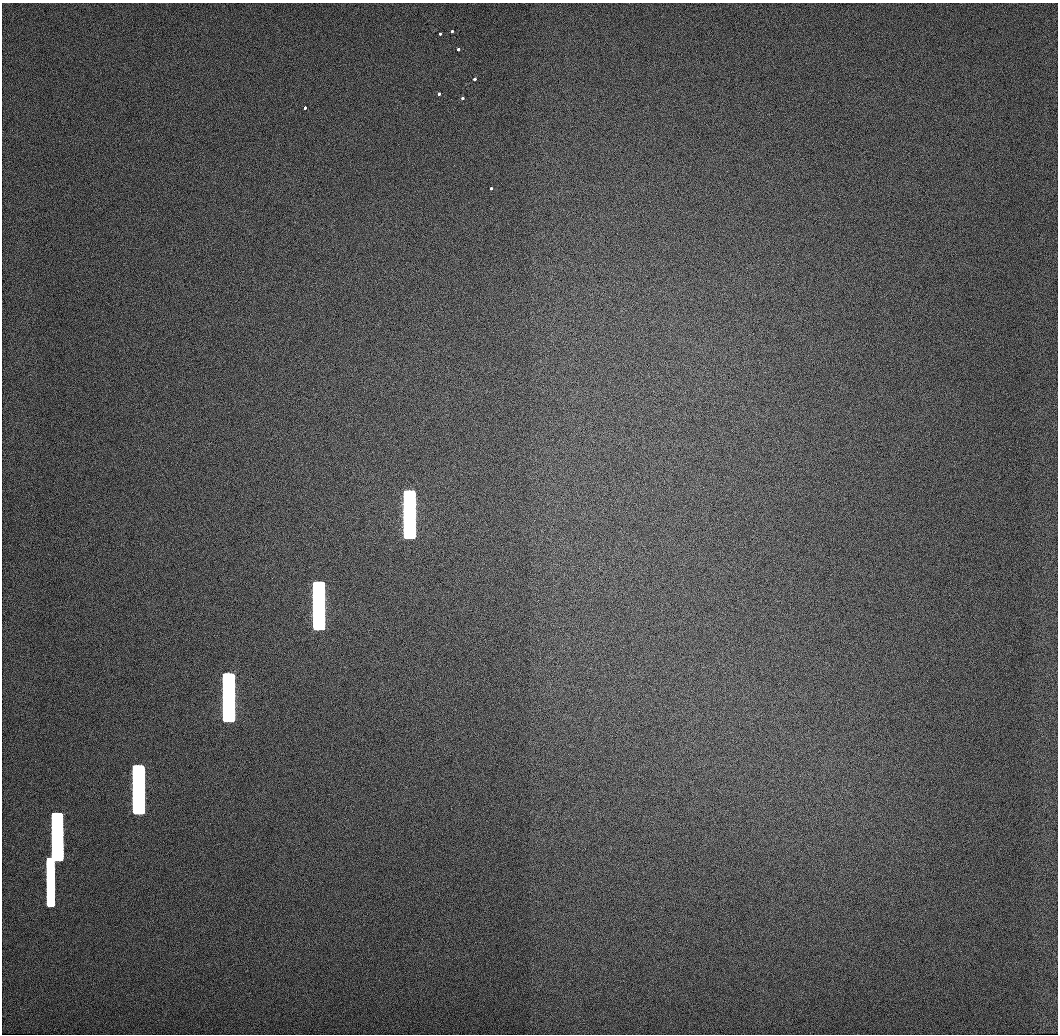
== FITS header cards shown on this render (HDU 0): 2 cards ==
NAXIS1  =                 1056 / Length of Axis 1 (Serial)
NAXIS2  =                 1032 / Length of Axis 2 (Parallel)

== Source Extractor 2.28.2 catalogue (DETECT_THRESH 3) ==
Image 1056 x 1032 px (HDU 0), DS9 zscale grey, 1 PNG px = 1 image px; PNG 1060 x 1036 px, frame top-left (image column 1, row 1032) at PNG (2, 3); no overlay
Background 506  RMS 3.3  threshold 9.8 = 3 sigma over >= 5 px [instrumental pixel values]
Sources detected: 14; all 14 listed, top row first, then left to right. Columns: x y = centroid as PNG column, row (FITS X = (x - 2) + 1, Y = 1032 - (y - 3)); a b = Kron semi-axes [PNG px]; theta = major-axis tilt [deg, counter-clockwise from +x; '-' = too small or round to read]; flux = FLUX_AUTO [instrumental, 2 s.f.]
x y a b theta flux
452 31 3 3 - 800
440 34 3 3 - 780
458 49 3 3 - 1000
474 79 3 3 - 1300
439 94 3 3 - 1300
462 98 3 3 - 1300
305 108 3 3 - 1200
491 188 3 3 - 1500
409 514 46 10 -90 980000
319 606 46 10 -90 900000
228 697 46 10 -90 750000
138 789 46 10 -90 570000
57 836 46 10 -90 340000
50 882 47 6 -90 170000